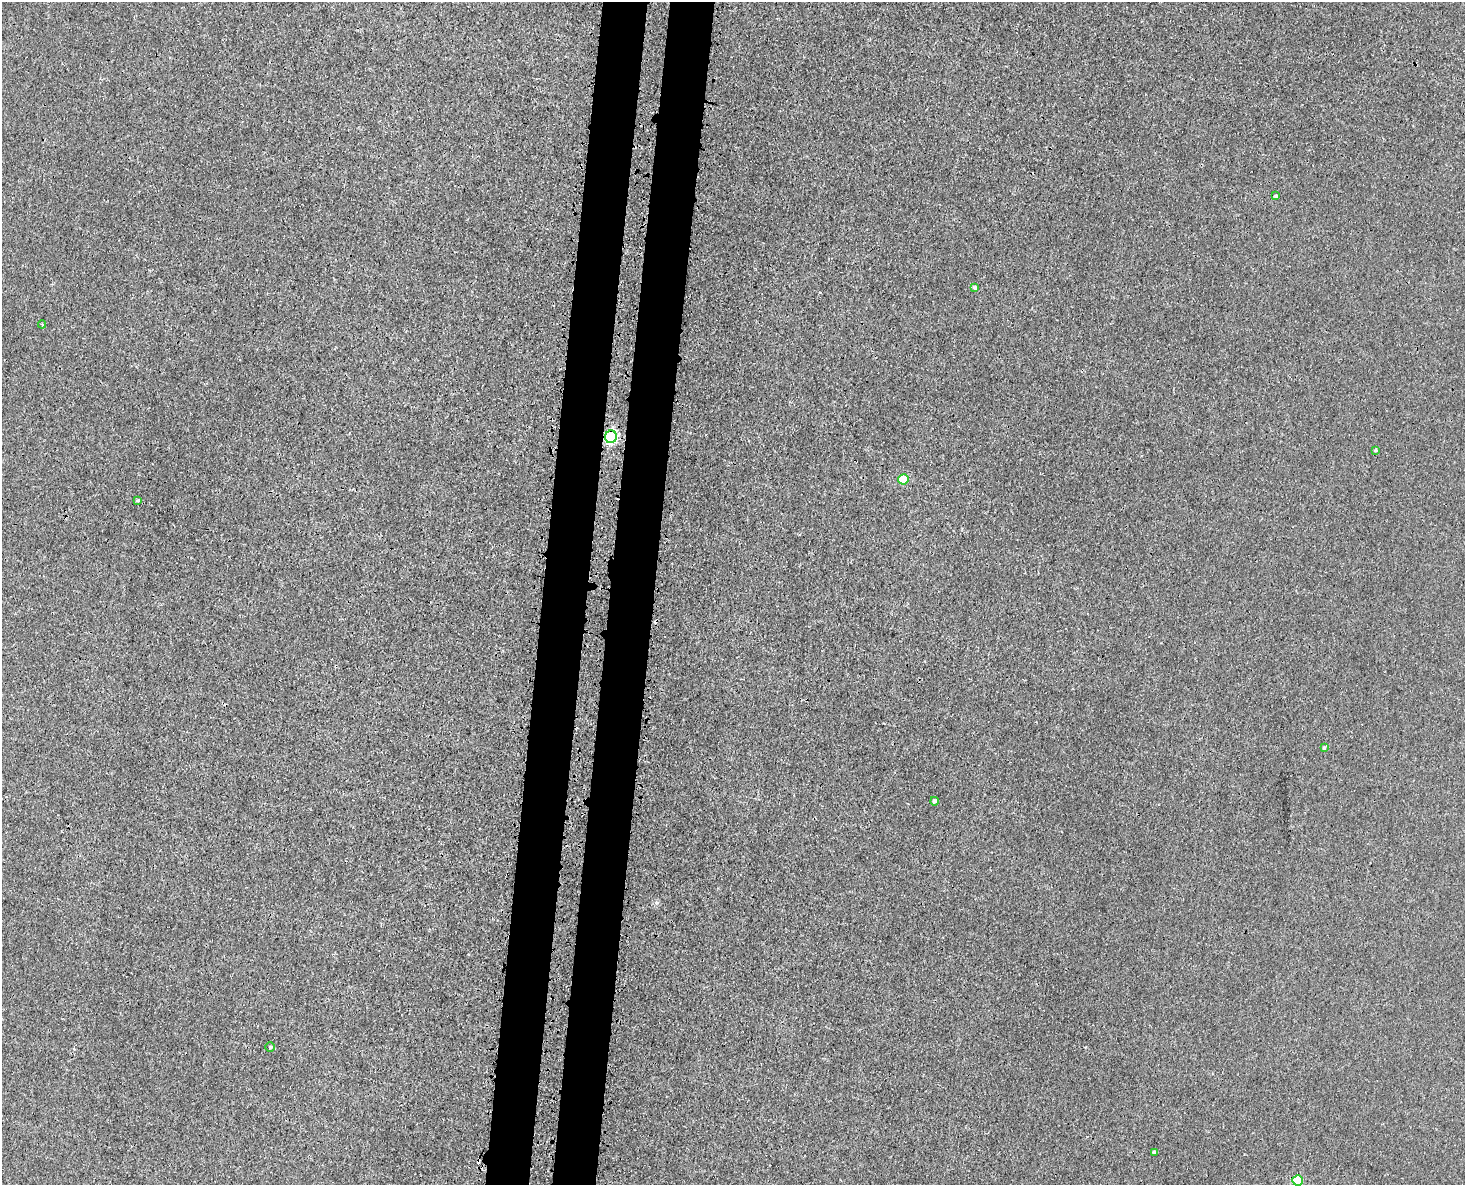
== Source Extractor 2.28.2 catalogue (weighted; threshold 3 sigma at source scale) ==
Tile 8 of 3 x 4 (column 2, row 3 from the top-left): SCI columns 1761-3223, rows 1241-2423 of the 4872 x 4844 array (HDU 1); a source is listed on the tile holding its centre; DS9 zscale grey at full resolution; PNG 1467 x 1187 px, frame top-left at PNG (2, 2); each listed source drawn as its Kron ellipse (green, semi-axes under 4 px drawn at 4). Shown black and unused: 6% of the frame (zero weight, under 3 of 4 exposures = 7% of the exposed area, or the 3 px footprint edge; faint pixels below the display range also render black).
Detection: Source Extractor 2.28.2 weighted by HDU 2 'WHT'; one run over the whole footprint, this tile lists its part. Background 0.00847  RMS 0.0023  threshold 0.0102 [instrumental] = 3 sigma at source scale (4.5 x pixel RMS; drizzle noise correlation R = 1.50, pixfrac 1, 0.05/0.05 arcsec/px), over >= 5 px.
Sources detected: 12; all 12 listed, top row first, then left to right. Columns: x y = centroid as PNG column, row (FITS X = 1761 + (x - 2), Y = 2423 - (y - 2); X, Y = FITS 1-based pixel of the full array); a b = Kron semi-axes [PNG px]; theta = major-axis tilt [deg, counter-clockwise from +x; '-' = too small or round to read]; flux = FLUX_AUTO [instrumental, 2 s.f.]
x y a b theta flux
1276 196 4 3 - 0.27
975 288 4 4 - 0.36
42 324 4 4 - 0.37
611 437 6 6 - 40
1376 450 4 3 - 0.25
903 479 5 5 - 7.5
137 500 3 3 - 0.64
1324 748 4 3 - 0.35
934 801 4 4 - 0.5
270 1047 4 4 - 0.28
1154 1152 4 4 - 0.28
1298 1180 5 5 - 10
Overlapping masked pixels (flux is a lower limit): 1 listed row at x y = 611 437